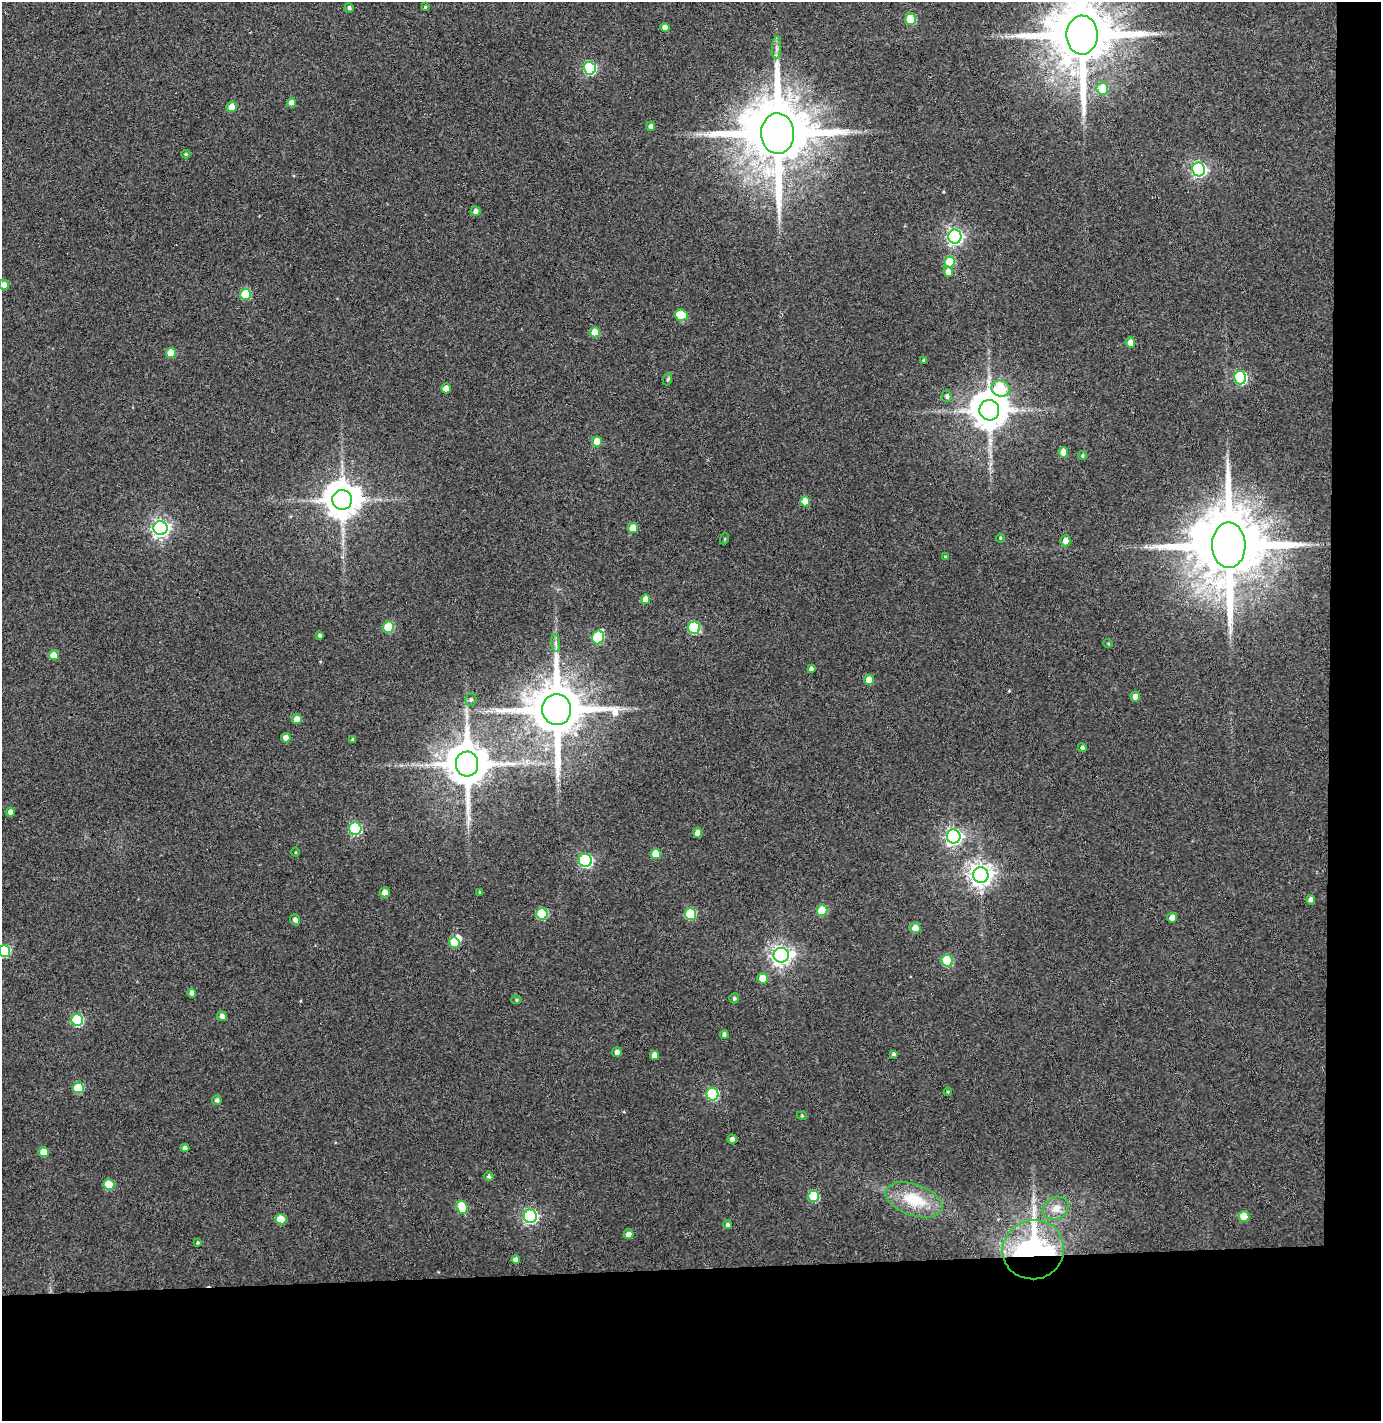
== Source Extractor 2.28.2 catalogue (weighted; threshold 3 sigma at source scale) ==
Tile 9 of 3 x 3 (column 3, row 3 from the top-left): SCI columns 2837-4215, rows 57-1475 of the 4295 x 4370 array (HDU 1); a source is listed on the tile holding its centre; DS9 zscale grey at full resolution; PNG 1383 x 1423 px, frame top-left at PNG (2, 2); each listed source drawn as its Kron ellipse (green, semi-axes under 4 px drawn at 4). Shown black and unused: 14% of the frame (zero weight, under 3 of 4 exposures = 6% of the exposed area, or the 3 px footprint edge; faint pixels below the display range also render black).
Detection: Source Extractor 2.28.2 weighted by HDU 2 'WHT'; one run over the whole footprint, this tile lists its part. Background 0.113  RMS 0.0068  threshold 0.0306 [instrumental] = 3 sigma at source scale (4.5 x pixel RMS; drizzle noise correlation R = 1.50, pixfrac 1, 0.05/0.05 arcsec/px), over >= 5 px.
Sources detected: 116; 1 inside a brighter object's white glare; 1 long thin detection or spike segment (spike, bleed or trail) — neither listed nor drawn; the other 114 listed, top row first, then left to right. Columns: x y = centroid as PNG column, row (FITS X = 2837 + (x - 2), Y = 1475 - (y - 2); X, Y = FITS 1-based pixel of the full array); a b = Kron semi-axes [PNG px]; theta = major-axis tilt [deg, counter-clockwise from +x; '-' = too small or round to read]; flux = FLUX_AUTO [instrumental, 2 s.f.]
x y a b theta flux
425 7 3 3 - 0.68
349 8 5 4 - 1.4
911 19 5 5 - 28
665 28 4 4 - 4.5
1082 35 19 15 88 6900
776 48 12 4 86 2.6
590 68 6 6 - 82
1102 89 6 6 - 14
291 103 4 4 - 5.1
232 107 5 5 - 8.4
651 126 5 4 - 2.1
778 133 20 16 -88 8000
186 154 4 4 - 0.92
1199 169 7 6 - 170
475 211 5 5 - 2.8
955 237 7 6 - 230
950 262 5 5 - 21
948 272 5 4 - 4
4 285 5 5 - 3.9
246 294 5 5 - 30
681 315 6 5 - 25
595 332 5 5 - 14
1130 343 5 5 - 5.9
171 353 5 5 - 15
924 361 4 4 - 1.3
1240 378 6 6 - 84
668 379 6 4 71 0.9
446 388 5 5 - 6.2
1001 389 9 7 -28 41
947 396 6 5 - 1.9
989 410 10 10 - 1800
597 442 5 5 - 13
1063 452 5 5 - 10
1082 456 4 4 - 1
342 500 10 10 - 1700
805 501 5 5 - 8.1
160 528 7 7 - 280
633 528 5 5 - 9.7
1000 538 4 4 - 0.72
724 539 5 3 - 0.62
1065 541 5 5 - 5.1
1229 545 22 16 -89 9500
945 557 4 4 - 0.69
646 599 5 4 - 7.4
388 627 5 5 - 30
694 628 6 6 - 52
320 635 3 3 - 1.4
598 637 7 6 - 47
556 643 9 4 -82 2
1108 643 5 3 - 0.59
54 655 5 5 - 11
811 669 4 4 - 2.1
869 680 5 5 - 9.1
1135 697 5 4 - 3.6
471 700 6 5 - 1.5
557 710 15 14 - 4700
297 719 5 5 - 9.3
286 738 5 5 - 3.9
353 740 4 3 - 1.2
1082 748 4 4 - 1.8
467 764 12 11 - 2800
10 812 4 4 - 2.7
355 829 6 6 - 73
698 833 5 4 - 5.5
954 836 7 7 - 230
295 852 4 3 - 0.6
656 854 5 5 - 15
585 860 6 6 - 120
981 875 8 7 - 550
385 892 5 5 - 5.1
480 892 4 3 - 0.68
1311 900 5 4 - 2.7
822 910 5 5 - 21
542 914 6 5 - 40
691 914 6 5 - 39
1172 918 5 5 - 5.1
295 920 5 5 - 2.6
915 928 5 5 - 11
454 942 5 5 - 18
4 951 6 5 - 46
781 955 7 7 - 380
947 961 6 5 - 36
763 978 5 5 - 10
192 993 5 4 - 2.7
734 998 5 5 - 1.4
516 1000 5 4 - 0.91
222 1016 5 4 - 3.3
77 1020 6 6 - 55
724 1035 4 4 - 1.6
617 1052 5 5 - 3
893 1054 3 3 - 1.4
655 1056 4 4 - 6.3
78 1088 5 5 - 24
948 1092 4 4 - 0.8
712 1094 6 6 - 70
217 1100 4 4 - 1.7
802 1116 5 3 - 0.59
732 1139 4 4 - 2.5
185 1148 4 4 - 2.5
44 1152 5 5 - 8.3
489 1176 5 5 - 1.5
109 1184 5 5 - 24
814 1196 5 5 - 35
914 1200 29 15 -19 26
462 1207 7 5 -71 23
1056 1208 14 11 28 7.3
530 1216 7 6 - 150
1244 1216 5 5 - 16
281 1219 5 5 - 16
727 1225 4 4 - 1.5
629 1234 5 5 - 4.5
197 1243 4 3 - 0.85
1033 1250 31 29 20 180
516 1260 4 4 - 2.8
Overlapping masked pixels (flux is a lower limit): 2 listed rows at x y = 778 133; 1033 1250
Isophote crosses this tile's border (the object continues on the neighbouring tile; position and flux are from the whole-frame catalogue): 3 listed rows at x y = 1082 35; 4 285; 4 951